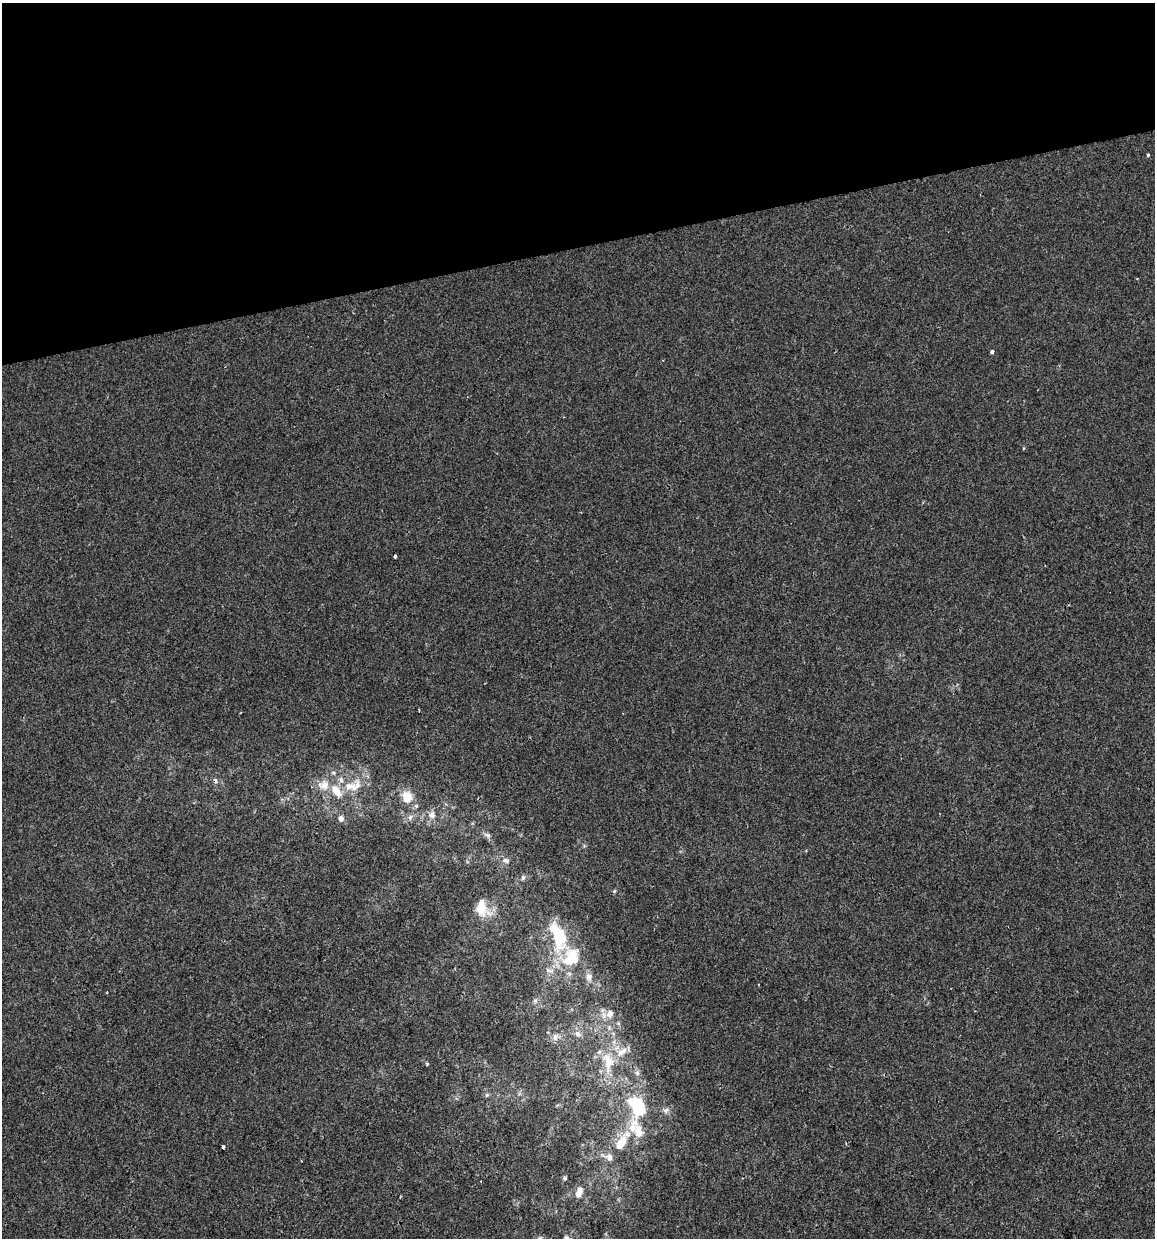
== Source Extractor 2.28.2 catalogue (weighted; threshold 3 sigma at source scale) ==
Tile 3 of 4 x 4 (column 3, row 1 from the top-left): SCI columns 2340-3492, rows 3709-4944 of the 4724 x 4944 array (HDU 1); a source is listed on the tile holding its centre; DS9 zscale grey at full resolution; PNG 1157 x 1240 px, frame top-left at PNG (2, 3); no overlay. Shown black and unused: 20% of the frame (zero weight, under 2 of 3 exposures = <1% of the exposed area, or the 3 px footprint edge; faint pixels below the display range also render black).
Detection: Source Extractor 2.28.2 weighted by HDU 2 'WHT'; one run over the whole footprint, this tile lists its part. Background -8.66e-04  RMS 0.0043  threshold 0.0192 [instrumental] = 3 sigma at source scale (4.5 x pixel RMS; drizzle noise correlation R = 1.50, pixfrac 1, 0.0396/0.0396 arcsec/px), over >= 5 px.
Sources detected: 43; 2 inside a brighter object's white glare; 1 cosmic-ray / hot-pixel residue — not listed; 7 inside a brighter listed object's ellipse — not listed separately; the other 33 listed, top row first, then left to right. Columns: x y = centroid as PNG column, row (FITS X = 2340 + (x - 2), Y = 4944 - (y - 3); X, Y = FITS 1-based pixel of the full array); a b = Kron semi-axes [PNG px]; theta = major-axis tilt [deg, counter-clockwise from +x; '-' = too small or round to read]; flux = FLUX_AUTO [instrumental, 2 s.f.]
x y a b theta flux
1148 155 3 3 - 0.63
992 352 4 3 - 1.4
395 557 3 3 - 1.3
341 780 8 6 -74 1.5
349 786 11 10 - 3.9
337 791 19 10 -54 6.1
407 797 14 13 - 6.5
432 815 9 8 - 2
341 818 8 7 - 1.5
487 835 10 6 -33 1.3
506 860 10 7 -25 1.6
523 877 7 5 76 0.85
614 891 6 4 47 0.53
480 909 22 14 -37 8.5
560 935 41 19 88 20
589 977 9 8 - 2.1
107 993 2 2 - 0.37
535 1000 6 4 -18 0.69
610 1014 10 9 - 2.3
577 1034 8 6 -53 1.4
555 1037 8 6 72 1.5
622 1052 20 8 35 4.1
609 1061 27 10 -48 7.4
427 1064 3 3 - 0.83
637 1073 7 6 - 1.2
487 1095 6 4 45 0.63
637 1104 22 15 -24 16
666 1110 9 7 39 1.4
633 1126 55 13 77 15
223 1147 3 3 - 1.4
609 1157 11 9 -64 2.7
564 1178 5 5 - 0.64
579 1192 12 7 69 3.2